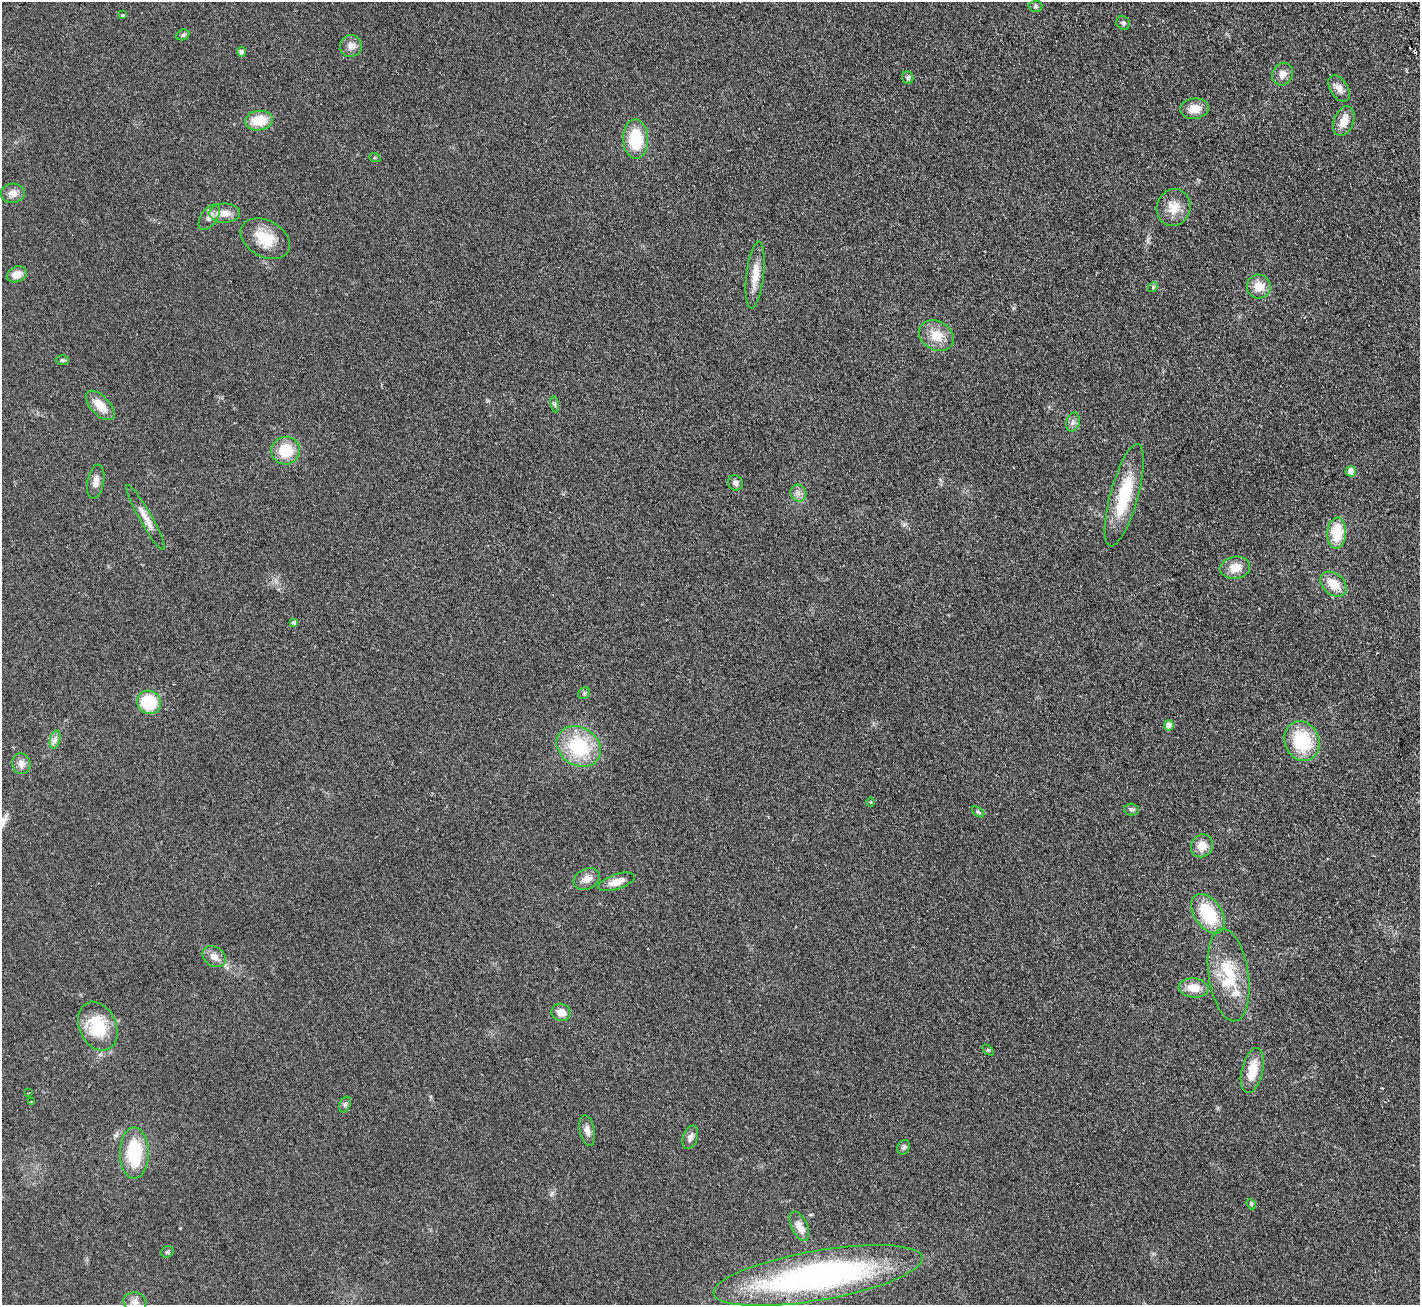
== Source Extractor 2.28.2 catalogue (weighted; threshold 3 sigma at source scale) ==
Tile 10 of 4 x 4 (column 2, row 3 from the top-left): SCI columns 1472-2889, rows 1489-2791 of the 5776 x 5715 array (HDU 1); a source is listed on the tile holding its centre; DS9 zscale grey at full resolution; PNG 1422 x 1307 px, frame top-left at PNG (2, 2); each listed source drawn as its Kron ellipse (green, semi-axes under 4 px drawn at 4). Shown black and unused: <1% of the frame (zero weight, under 2 of 3 exposures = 3% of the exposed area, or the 3 px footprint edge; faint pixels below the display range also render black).
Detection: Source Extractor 2.28.2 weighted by HDU 2 'WHT'; one run over the whole footprint, this tile lists its part. Background 0.0927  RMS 0.0099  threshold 0.0446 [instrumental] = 3 sigma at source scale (4.5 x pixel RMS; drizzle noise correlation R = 1.50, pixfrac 1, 0.05/0.05 arcsec/px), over >= 5 px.
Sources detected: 74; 2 cosmic-ray / hot-pixel residue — neither listed nor drawn; the other 72 listed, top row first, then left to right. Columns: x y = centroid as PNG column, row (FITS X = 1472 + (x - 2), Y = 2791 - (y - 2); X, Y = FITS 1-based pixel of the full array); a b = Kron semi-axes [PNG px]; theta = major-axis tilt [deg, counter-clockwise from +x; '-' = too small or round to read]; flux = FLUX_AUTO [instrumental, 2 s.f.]
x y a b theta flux
1035 6 7 5 1 1.9
122 15 3 3 - 4.2
1123 23 7 6 - 2.6
183 35 7 5 21 1.7
351 46 11 10 - 6.8
242 52 5 4 - 5.8
1283 74 12 10 59 6.7
908 78 6 5 - 2.6
1339 88 14 8 -57 6.4
1194 109 14 10 6 13
259 121 14 9 8 23
1344 121 15 10 67 12
636 139 19 12 -89 40
375 158 6 3 -19 1
13 193 12 9 4 6.9
1174 208 19 17 72 15
225 213 15 9 1 10
209 217 14 8 54 6.9
265 239 26 18 -29 26
17 274 10 7 22 9.1
755 275 33 8 83 16
1259 286 12 12 - 14
1153 287 5 4 - 1.3
936 336 18 14 -29 17
62 360 6 4 1 1.7
555 404 8 4 -81 1.9
100 405 18 9 -46 15
1073 422 10 6 75 3.6
286 451 14 14 - 28
1351 471 5 5 - 20
96 482 17 8 79 6.8
735 483 8 7 - 3.6
798 493 8 8 - 4.3
1124 495 53 14 75 49
145 517 37 6 -61 10
1337 533 15 9 87 28
1235 568 15 11 9 13
1333 584 15 10 -40 16
294 623 4 4 - 3.9
584 693 6 5 - 1.7
149 702 12 11 - 46
1169 725 5 5 - 8.6
55 740 9 5 76 3.4
1302 741 20 17 -67 52
579 746 23 19 -32 58
21 764 10 9 - 6.4
871 802 4 4 - 0.98
1131 809 7 6 - 2.3
978 812 7 3 -38 1.3
1202 846 12 10 53 12
587 879 14 10 27 7.7
616 882 19 7 18 10
1208 914 22 13 -56 47
214 957 12 9 -35 7.5
1229 975 47 20 -81 46
1193 988 15 9 -4 13
561 1012 9 8 - 9.5
98 1026 25 18 -66 42
988 1050 6 4 -43 1.3
1252 1071 23 10 77 20
29 1093 3 2 - 0.96
31 1102 4 2 - 0.71
345 1104 8 5 64 2.2
587 1130 16 7 -79 5.8
690 1137 12 7 70 4.5
904 1147 7 6 - 2.1
134 1153 26 14 -90 49
1251 1204 6 4 -48 1.2
799 1226 16 8 -65 10
167 1252 6 5 - 1.7
818 1275 106 25 10 320
135 1302 12 9 -11 6.5